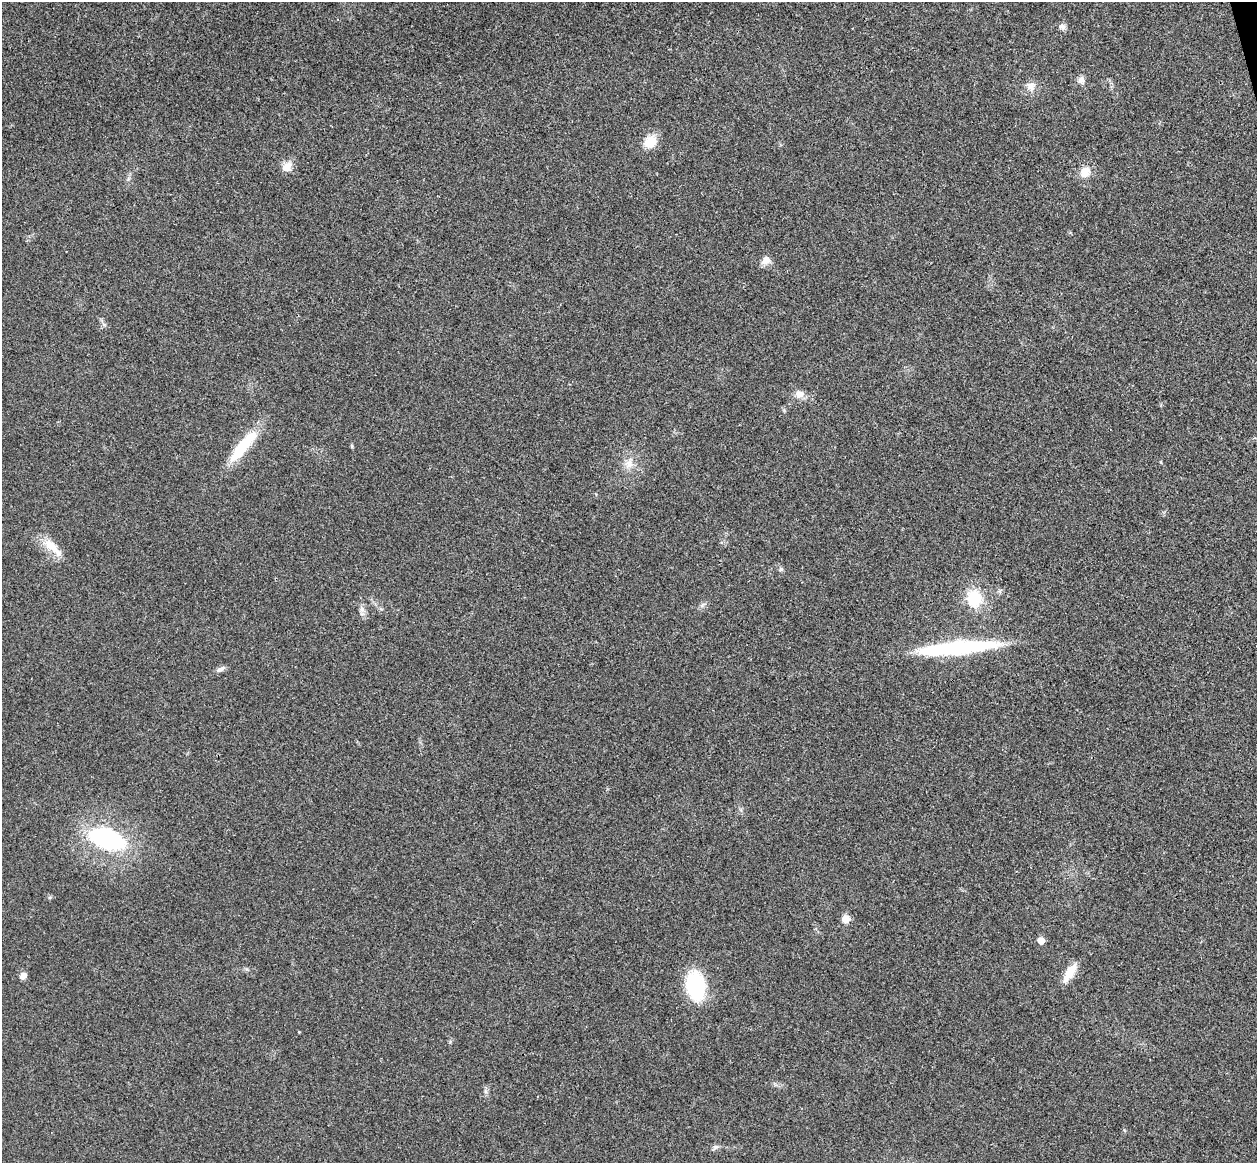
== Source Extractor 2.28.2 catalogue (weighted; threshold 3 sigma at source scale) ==
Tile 10 of 4 x 4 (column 2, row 3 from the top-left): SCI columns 1312-2566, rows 1321-2481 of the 5134 x 5077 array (HDU 1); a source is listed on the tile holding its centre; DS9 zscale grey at full resolution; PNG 1259 x 1165 px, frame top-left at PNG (2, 2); no overlay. Shown black and unused: <1% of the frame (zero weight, under 3 of 4 exposures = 6% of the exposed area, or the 3 px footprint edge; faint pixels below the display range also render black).
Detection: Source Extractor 2.28.2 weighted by HDU 2 'WHT'; one run over the whole footprint, this tile lists its part. Background 0.0227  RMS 0.0047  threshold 0.0209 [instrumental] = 3 sigma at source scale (4.5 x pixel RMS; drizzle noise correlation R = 1.50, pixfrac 1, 0.05/0.05 arcsec/px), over >= 5 px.
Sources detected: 24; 1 inside a brighter object's white glare — not listed; the other 23 listed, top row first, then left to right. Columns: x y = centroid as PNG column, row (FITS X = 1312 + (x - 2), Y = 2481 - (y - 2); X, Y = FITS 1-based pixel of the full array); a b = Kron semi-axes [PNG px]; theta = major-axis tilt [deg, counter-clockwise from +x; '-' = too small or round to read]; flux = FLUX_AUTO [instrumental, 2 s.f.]
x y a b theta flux
1061 26 8 6 1 1.5
1081 80 9 8 - 2
1030 86 12 11 - 3.2
650 142 15 13 49 7.4
287 167 13 11 42 4.1
1085 172 13 11 48 5.2
766 260 11 9 58 3.1
799 394 11 10 - 2.9
242 446 46 14 53 18
352 446 6 4 -72 0.5
629 464 12 9 66 3.4
51 546 25 12 -40 8
781 569 6 5 - 0.79
974 598 18 15 -87 15
362 609 7 5 -90 1.3
957 648 85 12 5 53
220 669 14 5 27 1.6
107 839 37 19 -18 55
846 919 6 5 - 7.3
1041 940 5 5 - 4.9
1070 973 24 9 58 6.6
23 976 7 6 - 2.7
696 986 22 14 -79 39